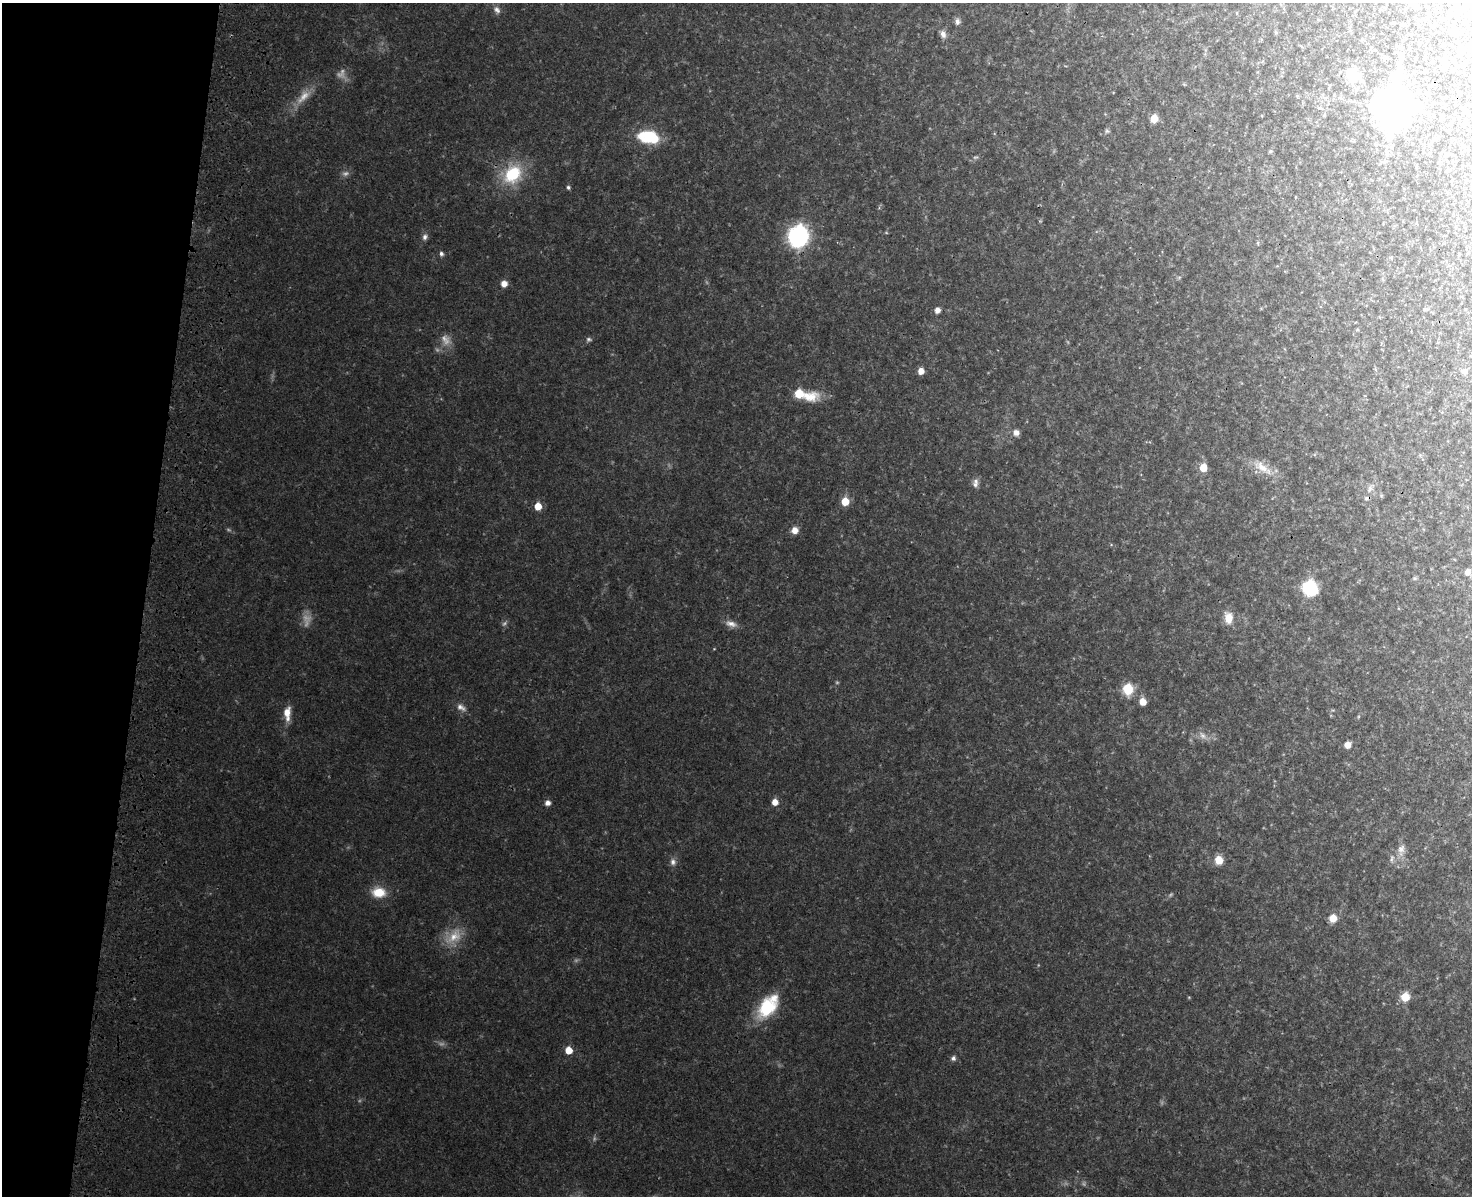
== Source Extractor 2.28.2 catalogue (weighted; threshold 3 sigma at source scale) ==
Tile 7 of 3 x 4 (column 1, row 3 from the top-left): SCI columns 233-1702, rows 1226-2419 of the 4992 x 4837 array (HDU 1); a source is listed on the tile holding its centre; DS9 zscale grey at full resolution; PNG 1474 x 1198 px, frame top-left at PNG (2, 3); no overlay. Shown black and unused: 10% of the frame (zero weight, under 3 of 4 exposures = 6% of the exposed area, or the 3 px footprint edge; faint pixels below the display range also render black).
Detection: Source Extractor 2.28.2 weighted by HDU 2 'WHT'; one run over the whole footprint, this tile lists its part. Background 0.0336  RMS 0.0041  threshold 0.0186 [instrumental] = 3 sigma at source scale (4.5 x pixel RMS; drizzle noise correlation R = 1.50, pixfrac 1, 0.05/0.05 arcsec/px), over >= 5 px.
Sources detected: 71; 12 too faint to see at this stretch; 1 cosmic-ray / hot-pixel residue — not listed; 1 inside a brighter listed object's ellipse — not listed separately; the other 57 listed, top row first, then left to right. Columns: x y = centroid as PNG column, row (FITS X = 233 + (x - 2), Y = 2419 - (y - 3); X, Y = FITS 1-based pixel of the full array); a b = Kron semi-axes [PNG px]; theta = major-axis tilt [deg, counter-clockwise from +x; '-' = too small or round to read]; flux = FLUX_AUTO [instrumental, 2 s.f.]
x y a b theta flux
1415 6 5 4 - 2.5
497 10 11 8 -48 2.1
1236 13 5 3 - 0.33
957 22 8 7 - 1.6
943 34 11 7 -74 2.4
1402 55 7 4 54 0.75
1445 65 6 4 -71 0.6
1352 75 8 8 - 17
1392 107 14 10 82 990
1154 119 7 6 - 5.7
1107 131 7 5 -75 0.82
649 137 27 16 -9 18
1270 151 5 4 - 0.55
512 174 25 19 47 22
568 187 5 5 - 0.77
425 237 8 7 - 1.5
798 237 13 11 75 87
441 254 6 5 - 1.2
504 284 6 6 - 3.7
937 310 6 5 - 2.7
589 339 7 5 -24 0.91
921 371 6 5 - 3.7
1464 371 10 7 -16 1.6
799 393 7 7 - 9.9
809 396 27 14 0 9.4
1016 432 7 7 - 2.3
1262 467 26 12 -37 7.4
1203 468 6 6 - 7.7
975 483 12 7 84 2.1
1370 489 10 6 72 1.7
845 501 6 5 - 10
538 506 6 5 - 7.2
795 530 7 7 - 3.9
1468 572 7 6 - 2.6
1414 578 6 5 - 0.72
1310 588 10 9 - 39
1228 618 14 10 -83 5.1
731 624 16 8 -17 3
1128 689 10 8 89 12
1142 702 7 6 - 4.5
461 707 14 8 -29 2.6
287 713 18 8 88 5
1203 735 14 7 -41 2.7
1347 745 6 6 - 3.9
775 802 6 6 - 3.7
547 803 6 5 - 2.1
1401 850 17 9 82 3.6
1392 859 11 5 80 1.3
1219 860 8 8 - 6.1
673 862 10 8 -75 1.9
379 892 16 12 -1 8.4
1333 918 7 7 - 5.9
454 936 25 15 44 9.3
1405 997 8 7 - 8.3
767 1007 29 19 50 20
569 1050 6 5 - 6.9
953 1058 6 6 - 1.3
Overlapping masked pixels (flux is a lower limit): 1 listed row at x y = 798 237